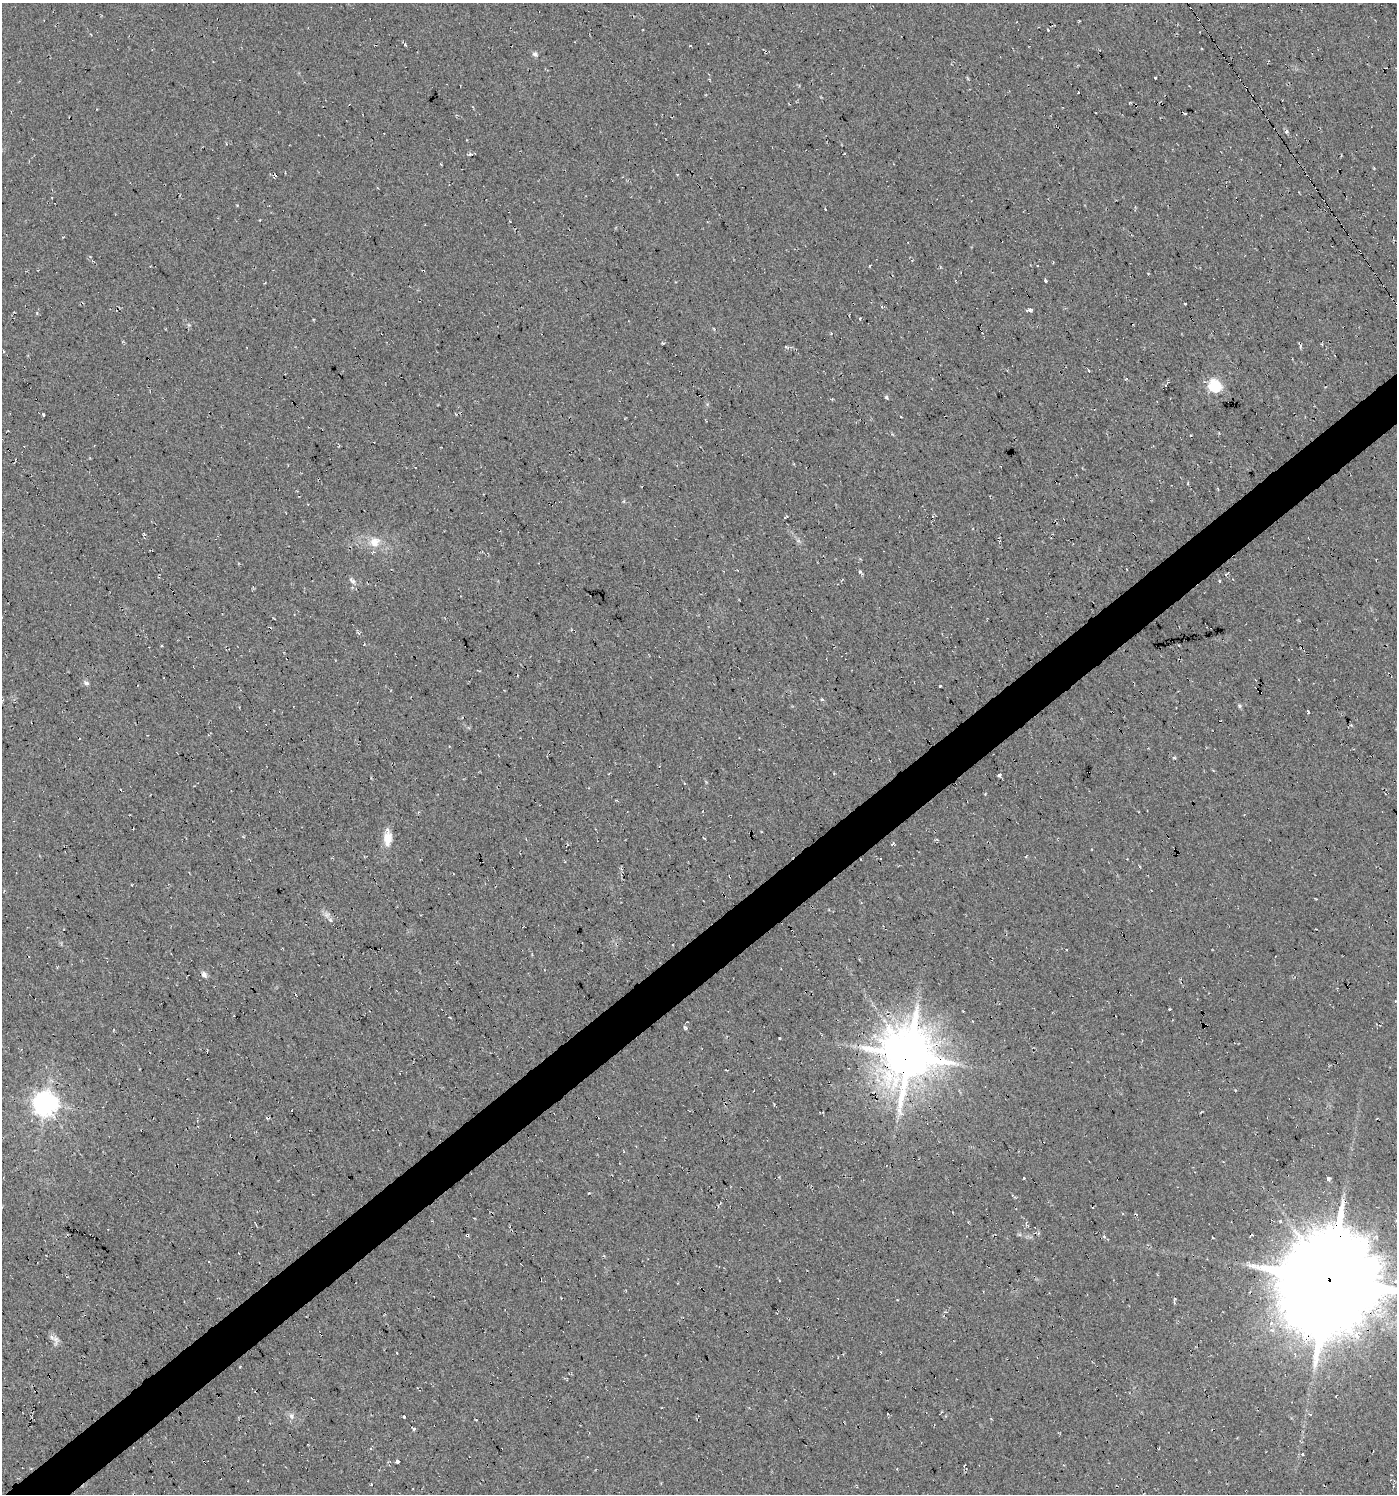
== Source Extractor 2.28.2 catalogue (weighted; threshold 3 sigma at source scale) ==
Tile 7 of 4 x 4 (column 3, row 2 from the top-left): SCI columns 2922-4316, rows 2985-4476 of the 5906 x 5968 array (HDU 1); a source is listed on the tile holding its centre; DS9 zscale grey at full resolution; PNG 1399 x 1496 px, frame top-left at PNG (2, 3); no overlay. Shown black and unused: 3% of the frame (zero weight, under 2 of 3 exposures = <1% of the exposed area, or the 3 px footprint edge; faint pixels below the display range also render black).
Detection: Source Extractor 2.28.2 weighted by HDU 2 'WHT'; one run over the whole footprint, this tile lists its part. Background 0.03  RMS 0.013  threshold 0.0577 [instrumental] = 3 sigma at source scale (4.5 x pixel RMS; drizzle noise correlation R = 1.50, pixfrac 1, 0.0396/0.0396 arcsec/px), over >= 5 px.
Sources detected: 52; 9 cosmic-ray / hot-pixel residue — not listed; the other 43 listed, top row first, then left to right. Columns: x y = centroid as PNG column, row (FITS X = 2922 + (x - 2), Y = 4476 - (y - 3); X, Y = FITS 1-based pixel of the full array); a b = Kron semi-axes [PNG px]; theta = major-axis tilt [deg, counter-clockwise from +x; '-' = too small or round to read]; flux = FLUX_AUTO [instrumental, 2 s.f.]
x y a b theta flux
1048 30 3 2 - 0.94
405 45 3 3 - 2.1
535 54 7 6 - 3.4
1155 78 3 3 - 5.1
1287 132 6 5 - 2.1
441 164 3 2 - 1.1
1045 281 3 3 - 17
1185 304 3 3 - 3.8
1029 310 4 3 - 16
189 325 6 3 -18 1.4
786 347 6 3 -20 1.5
1214 386 6 5 - 170
886 397 6 4 -56 1.8
43 415 3 3 - 11
374 542 9 8 - 15
374 552 5 3 - 1.6
860 571 5 3 - 1.5
352 581 11 5 -45 3.6
86 683 8 5 -27 3.4
940 686 3 2 - 1.6
1240 706 5 5 - 1.9
1308 712 3 3 - 6.6
1174 757 5 3 - 1.4
999 775 4 3 - 8.1
388 838 16 9 86 20
327 915 7 6 - 4.3
204 974 8 6 -56 5.2
686 1028 5 4 - 3.6
909 1056 18 16 -81 4900
45 1103 8 7 - 1100
1024 1178 3 3 - 10
1328 1178 4 3 - 13
467 1235 3 3 - 3.9
1251 1235 3 3 - 4
1104 1237 6 3 -20 1.6
1329 1280 38 34 70 14000
55 1339 19 7 -85 6.6
291 1416 10 6 -69 4.2
404 1416 3 3 - 9.7
414 1429 3 3 - 5.7
1303 1454 3 3 - 11
397 1461 3 3 - 14
371 1484 3 3 - 1.8
Overlapping masked pixels (flux is a lower limit): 3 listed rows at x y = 909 1056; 467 1235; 1329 1280
Isophote crosses this tile's border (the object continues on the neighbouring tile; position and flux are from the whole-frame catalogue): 1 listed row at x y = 1329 1280
Unlisted compact peaks at least as high as the median listed source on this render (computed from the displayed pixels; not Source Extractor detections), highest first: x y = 779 1038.